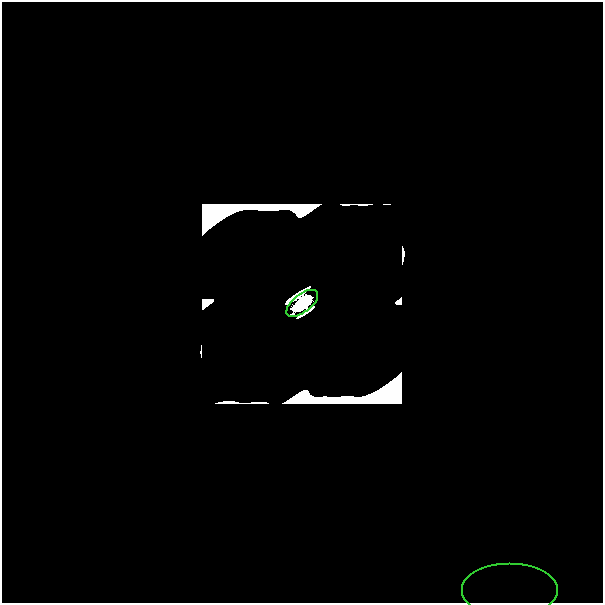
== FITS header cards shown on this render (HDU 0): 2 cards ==
NAXIS1  =                  601
NAXIS2  =                  601

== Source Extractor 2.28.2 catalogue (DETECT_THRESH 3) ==
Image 601 x 601 px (HDU 0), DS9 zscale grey, 1 PNG px = 1 image px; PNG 605 x 605 px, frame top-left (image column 1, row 601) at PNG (2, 2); each listed source drawn as its Kron ellipse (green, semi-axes under 4 px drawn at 4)
Background 0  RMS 5.3e-35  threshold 1.58e-34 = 3 sigma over >= 5 px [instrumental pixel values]
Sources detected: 15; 13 with non-positive FLUX_AUTO (blend fragments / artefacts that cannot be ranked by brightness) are neither listed nor drawn; the other 2 listed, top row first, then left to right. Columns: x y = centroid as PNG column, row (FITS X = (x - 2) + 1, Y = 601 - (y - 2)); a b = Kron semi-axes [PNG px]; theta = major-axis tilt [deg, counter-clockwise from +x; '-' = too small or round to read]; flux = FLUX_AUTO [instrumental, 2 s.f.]
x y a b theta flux
302 303 19 9 37 9.7e+00
510 591 48 27 0 5.4e-13
At the frame edge (FLAGS 8, measured only in part): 1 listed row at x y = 510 591
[13 non-positive-flux detections neither listed nor drawn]